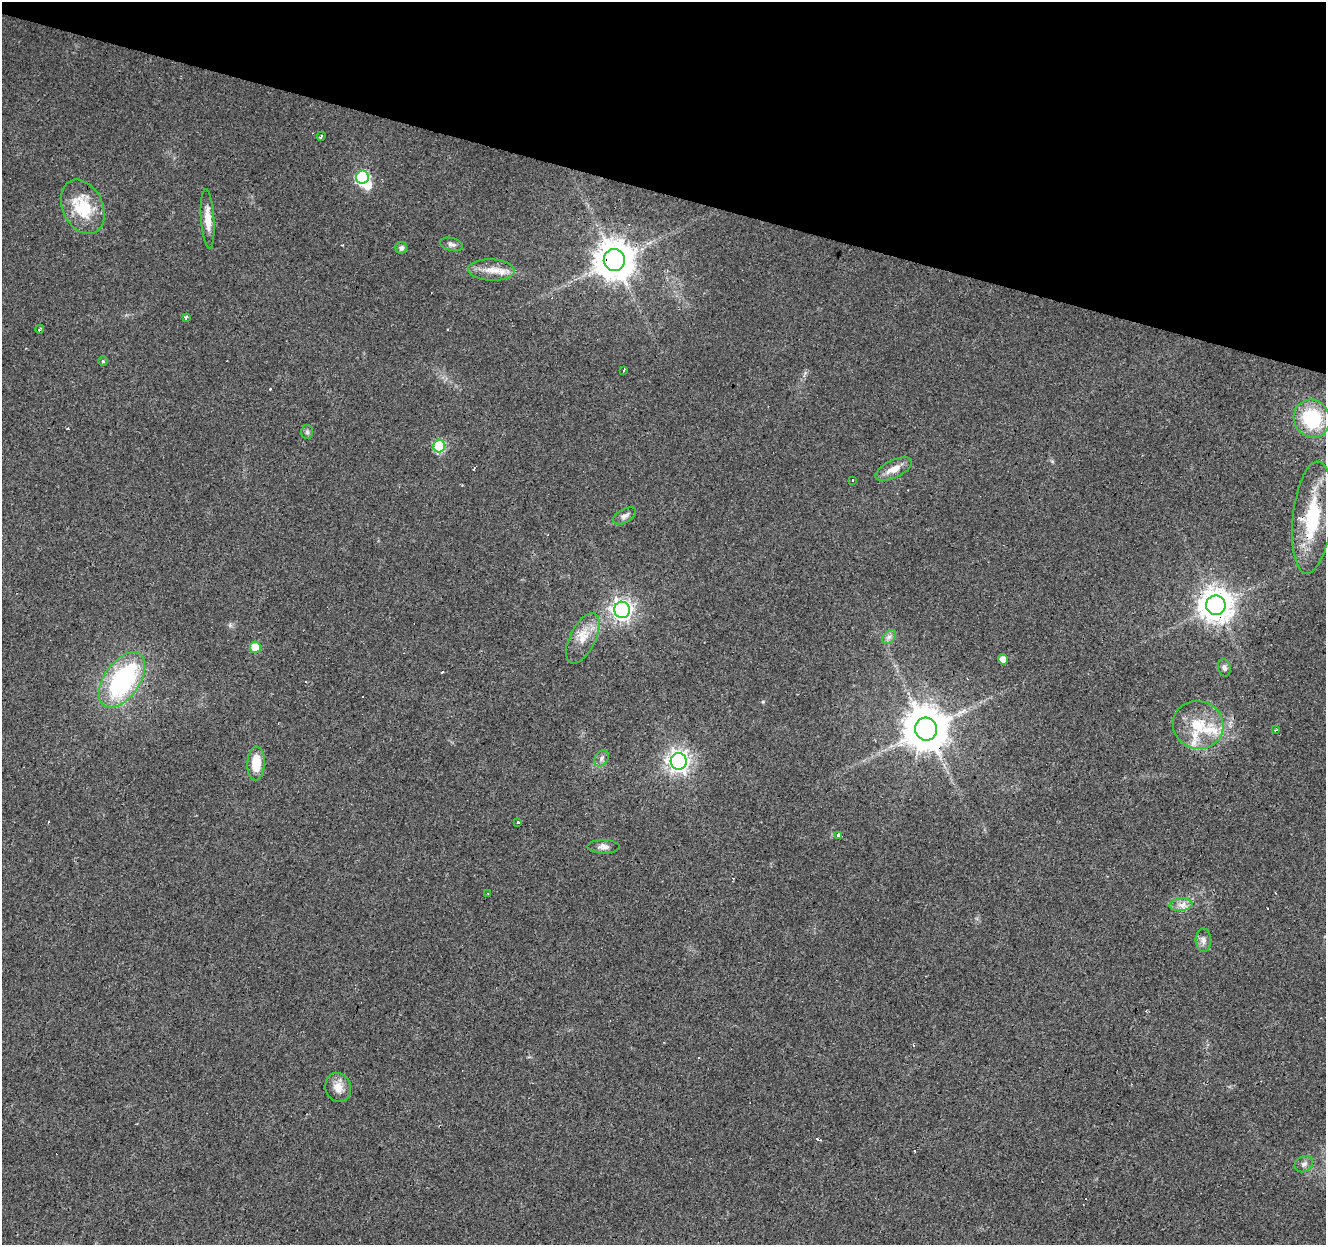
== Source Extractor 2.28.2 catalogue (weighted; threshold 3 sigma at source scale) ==
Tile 2 of 4 x 4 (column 2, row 1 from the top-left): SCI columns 1330-2653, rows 4009-5251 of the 5300 x 5466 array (HDU 1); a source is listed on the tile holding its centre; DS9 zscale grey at full resolution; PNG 1328 x 1247 px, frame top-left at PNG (2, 2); each listed source drawn as its Kron ellipse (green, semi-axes under 4 px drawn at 4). Shown black and unused: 15% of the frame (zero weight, under 3 of 4 exposures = <1% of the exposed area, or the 3 px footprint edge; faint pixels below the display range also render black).
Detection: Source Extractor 2.28.2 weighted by HDU 2 'WHT'; one run over the whole footprint, this tile lists its part. Background 0.0156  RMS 0.0032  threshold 0.0144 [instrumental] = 3 sigma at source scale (4.5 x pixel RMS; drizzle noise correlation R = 1.50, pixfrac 1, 0.0396/0.0396 arcsec/px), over >= 5 px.
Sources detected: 61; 1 inside a brighter object's white glare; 16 cosmic-ray / hot-pixel residue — neither listed nor drawn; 3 inside a brighter listed object's ellipse — not listed separately; the other 41 listed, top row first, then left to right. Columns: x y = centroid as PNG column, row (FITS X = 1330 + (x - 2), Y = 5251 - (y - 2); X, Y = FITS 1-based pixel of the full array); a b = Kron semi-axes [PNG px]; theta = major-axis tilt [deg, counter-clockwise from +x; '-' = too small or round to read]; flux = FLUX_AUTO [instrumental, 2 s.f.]
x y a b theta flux
321 136 4 3 - 0.66
362 177 6 6 - 31
83 207 28 20 -64 15
208 219 29 6 -86 4.3
452 244 11 6 -14 1.2
401 248 6 5 - 1.4
614 260 11 10 - 850
491 270 23 10 -2 4.7
186 317 4 3 - 1.2
40 329 4 3 - 0.8
103 361 5 5 - 0.48
623 371 3 3 - 0.82
1312 419 19 17 -59 20
307 432 7 6 - 0.73
439 446 6 6 - 24
894 469 20 8 26 3.5
853 480 3 3 - 1.7
625 516 12 7 30 1.4
1312 518 56 19 84 22
1216 605 10 9 - 550
622 610 8 8 - 180
889 637 8 5 45 1.1
583 638 27 12 64 6
255 647 5 5 - 7.5
1003 659 5 5 - 3.5
1224 668 9 6 -77 1
122 680 31 17 55 51
1198 725 25 24 - 12
926 729 11 11 - 1100
1276 730 3 2 - 0.44
602 758 9 6 56 1.2
679 761 8 8 - 210
256 763 17 9 89 7.5
518 822 4 3 - 2.9
838 835 3 3 - 2.8
604 847 16 7 -1 1.7
488 893 3 2 - 0.31
1181 905 11 6 6 2
1203 940 11 7 -88 1.6
338 1087 15 12 -68 3.6
1304 1164 10 7 31 1.2
Overlapping masked pixels (flux is a lower limit): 5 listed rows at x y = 614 260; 1312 419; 1312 518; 1216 605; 926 729